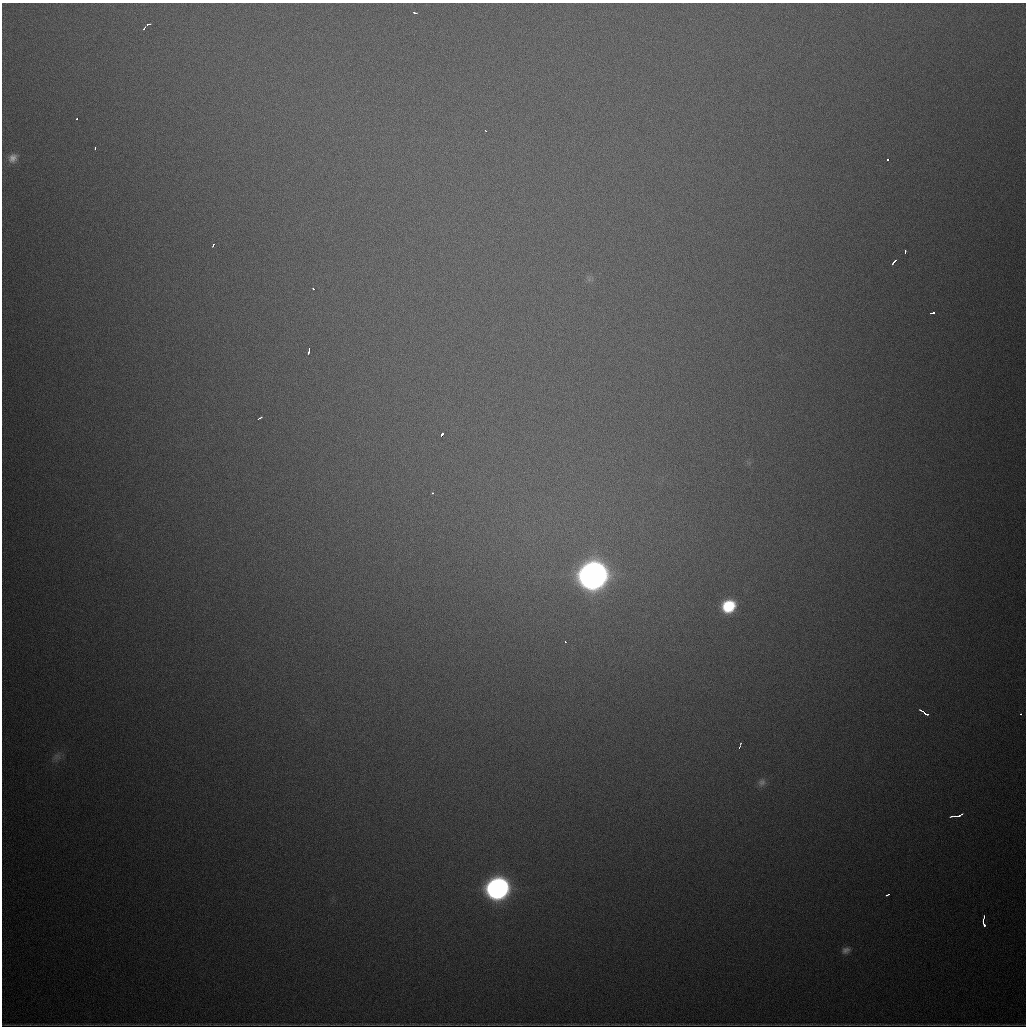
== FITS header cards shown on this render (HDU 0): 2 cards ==
NAXIS1  =                 1024
NAXIS2  =                 1024

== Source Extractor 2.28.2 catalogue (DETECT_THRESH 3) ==
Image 1024 x 1024 px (HDU 0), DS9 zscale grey, 1 PNG px = 1 image px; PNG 1028 x 1028 px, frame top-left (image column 1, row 1024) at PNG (2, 3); no overlay
Background 908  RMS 25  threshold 75.2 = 3 sigma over >= 5 px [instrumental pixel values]
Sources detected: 33; all 33 listed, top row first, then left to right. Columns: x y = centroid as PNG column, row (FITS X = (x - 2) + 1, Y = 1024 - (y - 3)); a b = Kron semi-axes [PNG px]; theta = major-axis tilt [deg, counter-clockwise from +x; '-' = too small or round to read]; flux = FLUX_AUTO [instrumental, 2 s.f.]
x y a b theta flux
415 13 4 3 - 3.2e+03
149 24 4 2 - 3.5e+03
144 28 5 2 - 3.5e+03
77 118 3 2 - 3.6e+03
485 130 3 2 - 2.4e+03
95 148 3 2 - 4.6e+03
13 158 13 10 53 1.4e+04
888 159 3 3 - 6.9e+03
213 245 4 2 - 3.1e+03
905 252 4 2 - 3.0e+03
894 261 6 3 53 1.2e+04
313 289 3 2 - 3.8e+03
932 313 5 3 - 8.0e+03
309 351 6 3 76 6.1e+03
260 418 5 2 - 3.7e+03
441 435 5 3 - 1.8e+04
432 493 3 2 - 2.1e+03
592 575 14 13 - 3.3e+06
728 606 13 11 33 8.6e+04
565 642 3 2 - 1.5e+03
925 713 10 3 -30 1.9e+04
1021 714 3 2 - 9.7e+03
740 746 7 2 72 3.3e+03
57 757 12 9 2 1.0e+04
762 782 11 9 63 9.0e+03
959 815 6 3 28 7.2e+03
953 816 7 2 5 6.0e+03
497 888 13 12 - 1.1e+06
888 895 5 2 - 5.1e+03
984 917 4 2 - 3.5e+03
983 921 4 2 - 4.6e+03
984 925 4 3 - 7.0e+03
846 950 12 8 19 9.6e+03